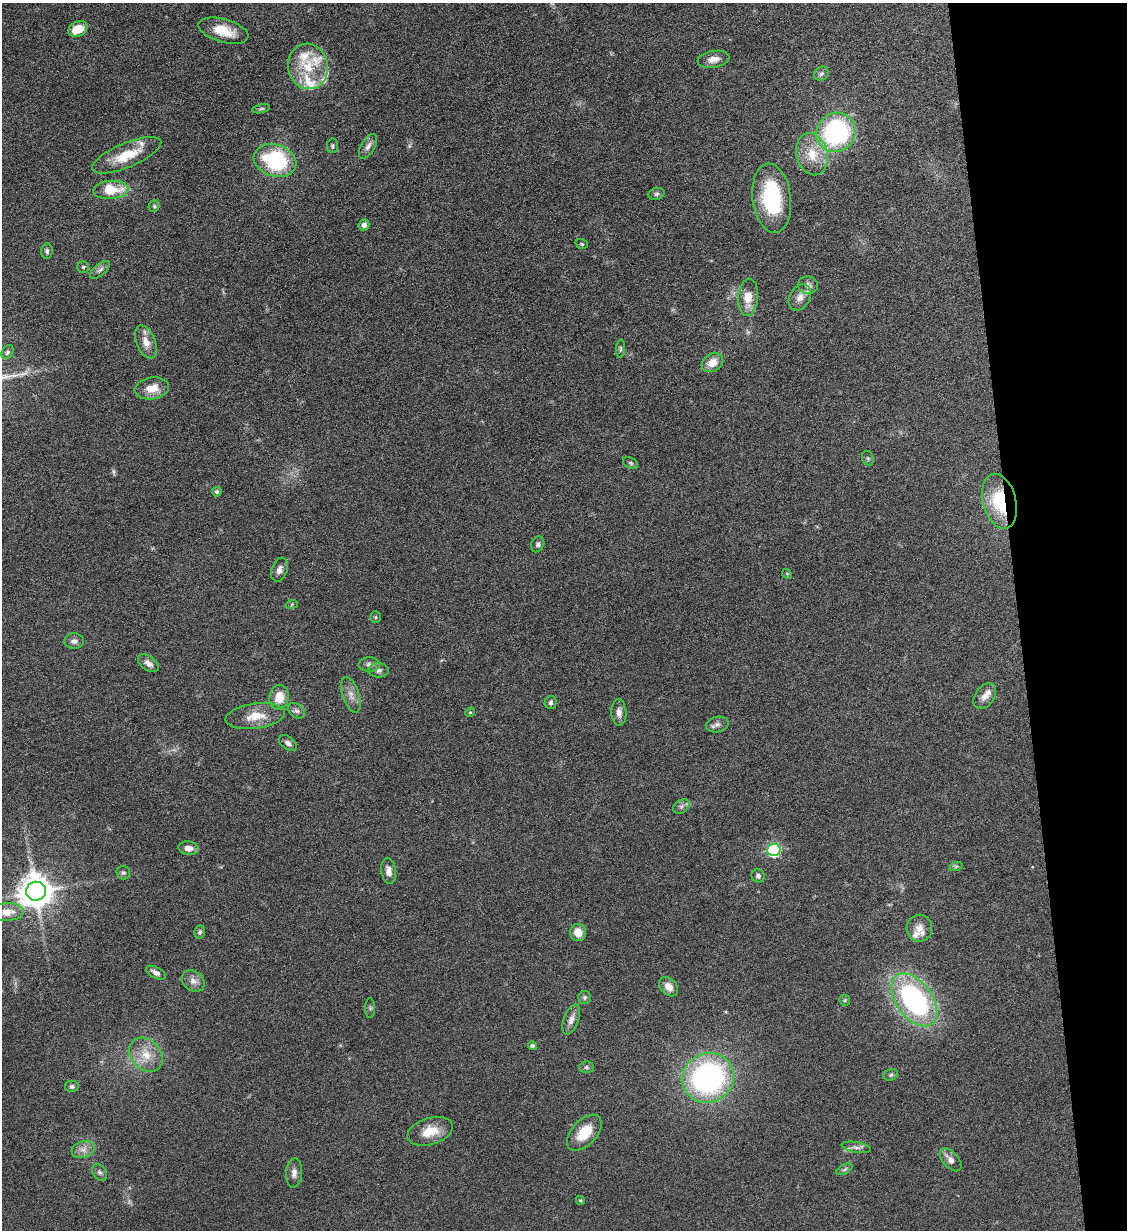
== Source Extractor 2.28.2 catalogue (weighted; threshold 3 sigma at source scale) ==
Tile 12 of 4 x 4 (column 4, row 3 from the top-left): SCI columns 3517-4641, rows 1237-2464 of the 4901 x 4928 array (HDU 1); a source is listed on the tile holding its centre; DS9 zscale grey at full resolution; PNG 1129 x 1232 px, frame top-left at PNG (2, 3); each listed source drawn as its Kron ellipse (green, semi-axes under 4 px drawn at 4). Shown black and unused: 10% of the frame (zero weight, under 6 of 12 exposures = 1% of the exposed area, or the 3 px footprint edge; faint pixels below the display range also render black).
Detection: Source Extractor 2.28.2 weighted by HDU 2 'WHT'; one run over the whole footprint, this tile lists its part. Background 0.101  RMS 0.004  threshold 0.0162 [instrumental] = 3 sigma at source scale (4.09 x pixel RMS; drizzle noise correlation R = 1.36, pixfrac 0.8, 0.05/0.05 arcsec/px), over >= 5 px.
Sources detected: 96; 2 too faint to see at this stretch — neither listed nor drawn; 7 inside a brighter listed object's ellipse — not listed separately; the other 87 listed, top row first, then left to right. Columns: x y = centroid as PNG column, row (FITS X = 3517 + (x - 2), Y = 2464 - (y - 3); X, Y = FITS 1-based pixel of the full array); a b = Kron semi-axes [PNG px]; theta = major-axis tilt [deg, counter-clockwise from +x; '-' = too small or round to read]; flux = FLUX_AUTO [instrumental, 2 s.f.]
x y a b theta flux
78 29 10 7 27 7.3
223 31 25 11 -16 8.3
714 59 16 8 10 3
308 66 23 20 -80 12
821 74 8 6 42 0.92
261 109 9 4 12 0.67
836 132 20 19 - 56
332 146 7 5 82 0.7
368 146 14 7 60 1.8
812 154 21 15 -75 8.7
127 155 37 12 23 11
275 161 22 16 -19 34
111 190 17 9 4 11
656 194 8 6 16 0.9
772 198 35 19 -83 28
154 206 6 5 - 0.65
364 225 5 5 - 1.5
582 244 6 4 -19 0.51
47 251 8 6 86 0.98
83 267 5 5 - 0.62
100 270 12 5 40 1.3
808 285 10 8 -10 1.7
748 297 19 10 85 6.4
800 297 14 10 60 3
146 342 17 9 -69 3.8
620 349 9 3 86 0.58
8 352 7 5 59 0.81
712 363 11 9 31 4.3
152 388 17 11 8 5.6
868 458 7 5 -69 0.66
631 463 8 5 -27 0.7
217 492 5 5 - 0.8
1000 501 28 16 -76 20
538 544 8 6 63 0.99
279 570 12 7 71 2.1
787 574 5 4 - 0.4
292 604 6 4 20 0.39
375 617 6 5 - 0.53
74 641 10 8 -3 1.4
148 663 12 7 -36 2
369 664 10 7 -1 1.7
379 670 10 7 1 1.4
351 695 19 8 -72 2.9
985 696 14 9 54 2.9
279 697 12 9 80 5.9
551 702 6 6 - 0.96
297 711 9 6 -37 1.2
470 712 5 4 - 0.48
619 712 13 7 -86 2.1
255 716 30 12 8 7.4
717 724 11 7 14 1.6
288 743 10 6 -36 1.3
681 806 9 6 35 1.2
189 848 10 6 -9 2.3
774 850 6 6 - 50
956 866 7 4 19 0.56
389 871 13 7 -83 2.6
123 873 7 7 - 0.84
758 876 7 6 - 1
36 891 10 9 - 700
7 912 17 9 4 4.9
919 928 13 12 - 3.8
200 932 7 5 78 0.8
578 932 9 8 - 4.6
156 973 11 5 -28 1.7
193 981 12 9 -36 2.4
669 987 11 8 -47 2.7
585 997 6 6 - 0.78
845 1000 6 5 - 0.54
914 1000 30 18 -53 70
370 1008 10 5 -90 0.72
571 1019 16 7 69 2.4
532 1046 4 4 - 0.86
146 1055 19 14 -47 6.8
586 1067 7 6 - 0.77
891 1075 7 5 22 0.75
708 1078 26 24 30 85
72 1086 7 6 - 0.86
430 1131 23 13 17 7
584 1133 21 12 47 9.6
856 1147 15 5 -10 1.5
83 1149 12 8 18 2.3
951 1160 14 7 -47 2.4
845 1169 9 4 28 0.81
100 1172 9 6 -56 1.1
294 1173 14 8 86 2
580 1200 5 4 - 0.47
Overlapping masked pixels (flux is a lower limit): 1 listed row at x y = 1000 501